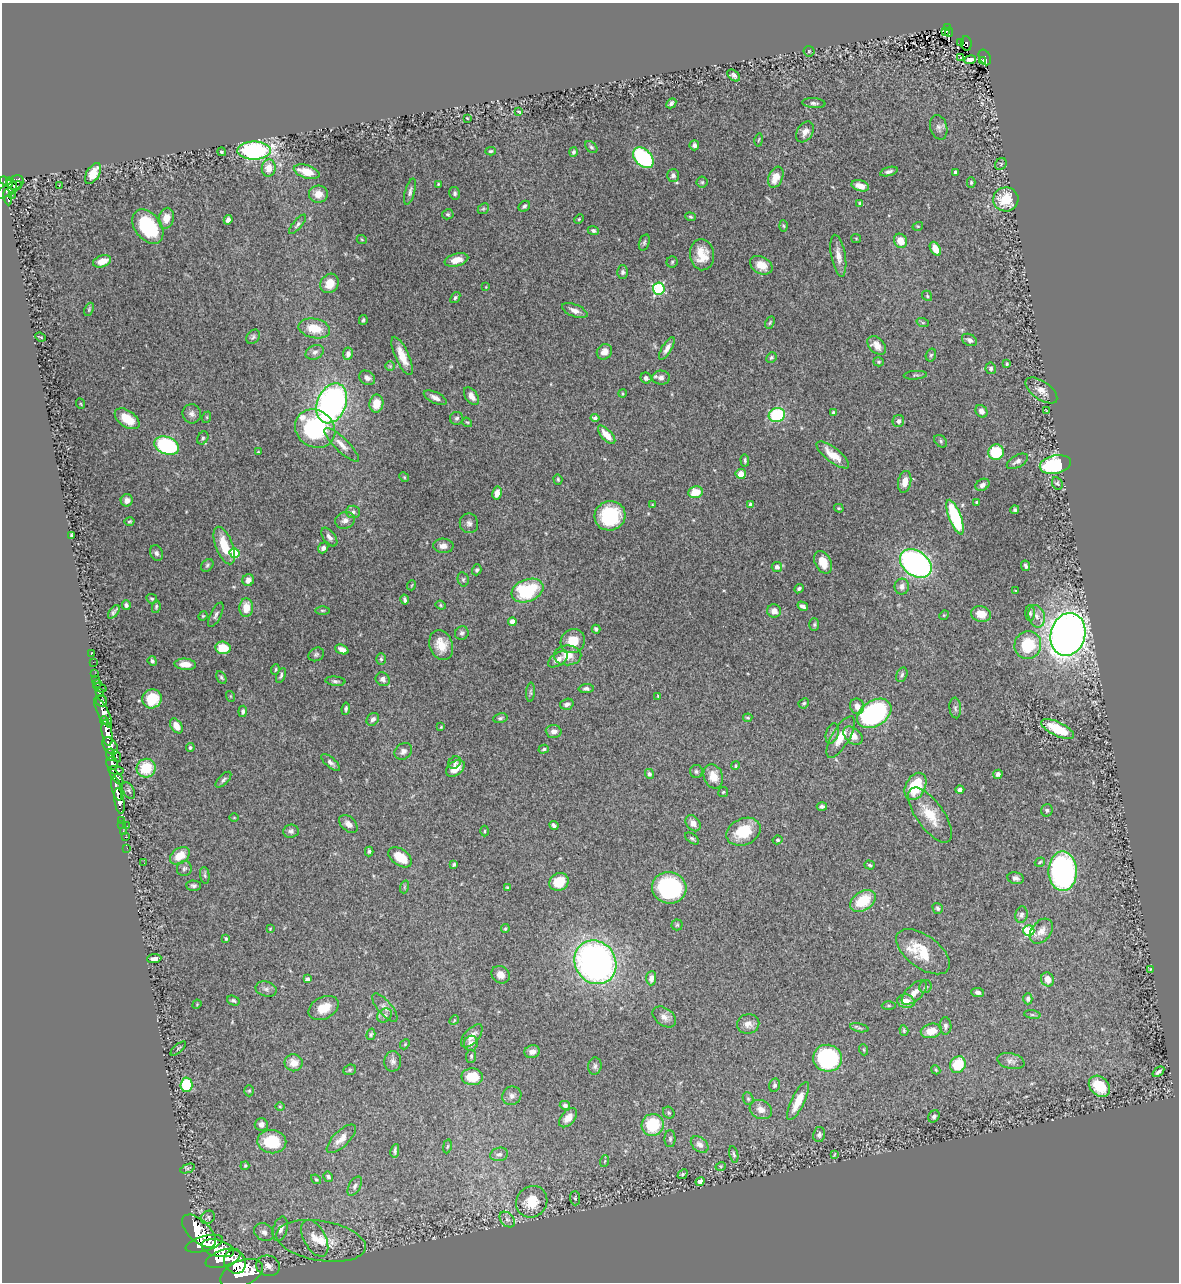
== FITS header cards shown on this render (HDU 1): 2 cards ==
NAXIS1  =                 1177
NAXIS2  =                 1280

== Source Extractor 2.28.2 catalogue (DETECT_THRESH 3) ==
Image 1177 x 1280 px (HDU 1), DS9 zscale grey, 1 PNG px = 1 image px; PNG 1181 x 1284 px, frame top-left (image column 1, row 1280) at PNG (2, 3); each listed source drawn as its Kron ellipse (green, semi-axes under 4 px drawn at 4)
Background 1.69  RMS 0.033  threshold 0.0988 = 3 sigma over >= 5 px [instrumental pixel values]
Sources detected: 407; all 407 listed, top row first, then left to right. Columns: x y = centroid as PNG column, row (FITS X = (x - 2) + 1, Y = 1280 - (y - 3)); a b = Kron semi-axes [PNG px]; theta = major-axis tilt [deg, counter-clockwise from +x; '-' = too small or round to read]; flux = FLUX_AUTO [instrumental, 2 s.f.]
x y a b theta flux
948 28 4 3 - 180
946 31 3 3 - 43
949 32 5 2 - 57
961 42 3 3 - 55
966 43 7 5 -83 240
809 51 5 5 - 2.5
985 57 8 5 -64 280
961 58 3 3 - 7.6
970 60 6 4 8 4.7
983 60 4 2 - 39
734 75 7 4 -40 6.8
671 103 5 4 - 5.1
814 103 11 5 -5 6.1
519 112 4 2 - 2.2
467 118 3 2 - 1.6
939 127 12 8 -74 9.3
805 132 11 7 57 16
759 140 6 3 79 2.4
694 145 5 5 - 6.1
591 147 7 5 -44 3.9
254 150 17 9 1 380
490 151 5 4 - 3.2
222 152 4 3 - 3.6
573 152 5 4 - 3.7
643 158 12 8 -45 210
1001 164 6 5 - 2.8
269 168 8 7 - 25
889 171 9 4 16 6.3
307 172 13 6 -17 38
93 173 12 6 58 33
955 173 4 3 - 7.2
673 175 6 6 - 7.3
776 177 11 7 67 33
6 182 7 4 -36 880
15 182 8 6 26 790
702 182 5 5 - 3.8
971 182 5 4 - 3.5
11 184 7 3 -52 650
438 184 3 3 - 2
59 185 3 2 - 2.8
860 186 9 5 -16 22
8 190 16 5 27 710
410 192 13 5 75 7.4
455 193 6 5 - 5.1
318 194 9 8 - 21
12 195 2 2 - 18
8 197 8 3 -80 410
1006 199 12 12 - 68
860 203 3 3 - 3.1
524 206 6 5 - 4.8
483 209 6 4 42 3.3
448 214 5 5 - 4.1
690 217 5 4 - 2.8
166 218 10 7 76 21
579 219 5 3 - 2.3
228 220 5 4 - 8.3
297 224 12 4 50 5.9
784 226 5 3 - 2.7
918 226 5 3 - 2
148 227 19 13 -52 140
593 231 6 4 -22 4.9
856 239 5 4 - 2.3
362 240 5 3 - 2
900 241 7 6 - 28
644 242 8 5 73 4.8
935 249 7 5 -59 24
702 255 15 12 -83 41
838 256 21 7 -80 19
456 260 12 6 15 24
102 261 9 5 20 24
672 262 6 5 - 3.3
761 265 12 8 -29 28
623 272 7 5 -89 5
330 283 10 8 54 31
486 287 3 3 - 1.6
659 289 6 6 - 250
927 296 5 4 - 3
455 298 6 4 51 4.5
89 309 7 4 66 2.9
575 311 13 6 -21 13
363 320 5 3 - 3.2
770 322 6 3 63 2.9
923 323 6 4 -19 2.9
314 328 16 9 -12 47
40 337 5 2 - 1.8
253 337 8 6 51 5.2
969 340 8 5 -29 8.2
877 345 11 7 -45 18
667 348 13 5 59 12
315 352 9 7 26 8.5
604 352 8 7 - 14
348 354 6 5 - 9.7
931 355 6 5 - 4
402 356 21 7 -65 35
771 358 5 5 - 4.2
878 362 5 4 - 3.3
1007 364 3 3 - 3
390 366 5 5 - 2.8
991 368 6 5 - 4.7
915 375 11 2 4 3.5
367 378 8 6 -34 8.7
646 378 5 5 - 8.1
661 378 9 7 -2 8.8
1041 390 18 9 -35 19
622 393 4 2 - 2
471 396 10 6 -55 14
435 398 12 5 -26 11
332 403 21 14 67 590
376 403 9 7 80 36
81 404 5 3 - 1.7
1046 410 3 2 - 1.5
981 411 7 5 -51 9.8
833 413 4 4 - 3.9
192 414 9 9 - 10
777 415 8 7 - 150
207 417 6 4 72 2.5
457 418 7 6 - 5.3
595 418 4 4 - 5.8
127 419 14 8 -35 49
898 421 6 5 - 7.2
467 422 5 4 - 2.4
315 429 21 18 -36 270
607 435 11 5 -48 28
203 438 7 5 60 4.7
941 441 7 5 -44 4.3
342 445 23 6 -44 21
167 446 13 8 -20 240
258 452 4 2 - 1.7
996 452 8 7 - 98
833 455 20 7 -38 32
745 460 6 3 -86 4
1017 461 12 6 29 8.8
1055 465 16 9 11 220
741 474 5 5 - 22
404 477 5 4 - 2.5
558 479 5 4 - 3
905 482 11 6 79 25
1057 483 6 5 - 4.1
982 485 7 5 32 8.3
695 492 7 6 - 37
497 493 6 5 - 18
127 500 6 6 - 12
977 502 3 3 - 3
652 505 4 4 - 2.3
750 505 4 3 - 6.9
839 508 5 3 - 2.7
1015 510 4 4 - 4
353 512 7 6 - 6.1
610 516 15 14 - 140
955 517 18 6 -69 180
345 520 10 8 20 13
129 521 5 4 - 3.1
469 523 10 9 - 10
72 535 4 3 - 2.8
329 537 11 6 -52 9.9
224 546 20 8 -69 55
443 546 10 7 -2 13
323 548 5 5 - 7
156 553 8 6 -67 6.6
235 553 5 5 - 110
823 562 12 8 -64 30
916 563 17 12 -35 690
207 565 7 5 47 4.6
1026 566 5 3 - 4.8
777 567 5 5 - 6.5
477 570 5 4 - 4.3
463 579 7 5 -76 4
248 580 6 5 - 12
412 585 5 3 - 1.7
902 586 8 7 - 11
799 589 5 3 - 4.3
527 590 16 11 20 160
1016 591 4 2 - 1.7
152 599 5 4 - 3.4
405 600 5 3 - 4.9
126 605 5 4 - 5.9
441 605 5 4 - 2.9
803 606 5 4 - 8.1
156 607 6 4 80 3.2
246 608 9 6 86 33
322 610 7 3 -1 3
774 611 7 6 - 16
114 612 8 3 53 4.7
1030 613 8 5 -90 4.4
981 614 10 7 -13 28
216 615 13 5 64 7.1
944 615 5 4 - 2.1
203 616 5 4 - 2.1
1037 616 11 8 -75 16
512 622 4 4 - 21
814 625 6 5 - 3.6
596 629 4 3 - 4.2
462 633 7 6 - 5.8
1068 634 22 17 74 2000
573 641 13 11 43 41
441 645 15 11 -71 36
1028 645 14 13 - 99
223 648 7 6 - 45
342 649 7 4 -23 12
91 654 2 2 - 14
316 654 8 6 29 5.4
568 655 13 10 1 27
381 659 6 5 - 4.5
558 659 11 6 33 13
152 661 5 4 - 5
93 662 2 2 - 17
185 664 11 5 -4 24
275 670 5 3 - 3
95 674 2 2 - 25
281 675 8 3 67 4.2
902 675 8 5 68 4.8
221 677 7 4 -61 4.1
96 679 2 2 - 17
383 679 7 6 - 9.5
335 681 10 4 -5 5.6
97 683 3 3 - 91
100 688 7 2 -14 30
586 689 7 4 2 6.3
531 692 10 4 86 3.8
99 693 3 3 - 230
230 696 5 3 - 2
658 696 3 3 - 1.9
152 699 10 9 - 59
101 701 6 5 - 740
804 703 5 4 - 3.3
567 704 7 5 17 8
857 706 8 7 - 15
955 708 10 5 -84 5.9
346 709 6 4 82 3.7
243 711 5 4 - 5.7
103 712 16 5 -62 2900
874 713 19 12 33 420
500 718 7 5 11 4.1
748 718 4 4 - 3.1
373 719 7 5 47 7.5
104 721 4 3 - 730
176 726 8 5 -55 18
441 727 3 2 - 1.9
1057 729 18 7 -26 67
554 731 8 6 -3 10
107 733 13 5 -82 4500
832 733 10 6 73 8.1
853 736 11 7 -40 23
841 737 23 9 59 36
110 746 9 6 -55 1800
190 747 4 4 - 3.5
544 749 5 4 - 3.3
403 751 9 7 41 10
110 755 6 4 -89 700
116 756 6 3 -66 320
331 762 11 5 -40 7.5
455 762 7 5 39 5.2
112 763 6 6 - 1300
735 766 4 4 - 4.1
146 768 9 9 - 67
455 768 10 7 37 24
116 770 8 3 -7 900
696 771 6 6 - 4.9
649 774 5 4 - 5.1
998 774 4 4 - 6.2
713 776 12 9 -71 27
116 777 9 4 -51 1100
223 780 10 5 45 5.5
915 786 14 9 63 91
117 788 12 5 -76 2700
129 790 9 5 -60 4.7
960 790 4 4 - 5.1
723 792 5 5 - 3
119 801 13 5 -80 3200
822 806 5 4 - 5.2
1047 810 6 5 - 4.7
930 815 32 13 -55 57
234 817 5 3 - 1.8
122 820 3 2 - 45
693 823 9 6 -50 15
122 824 3 3 - 53
348 824 10 7 -42 12
554 825 5 4 - 6.6
127 826 3 2 - 120
123 831 2 2 - 31
291 831 8 6 6 6.5
485 831 5 3 - 2.5
743 832 18 13 24 71
125 837 2 2 - 19
692 838 8 4 -36 4.3
778 840 5 4 - 3.4
127 848 2 2 - 25
369 851 5 3 - 3.3
180 856 11 7 35 33
400 857 13 8 -35 47
1040 862 5 3 - 2.8
144 863 2 2 - 2.6
454 864 4 3 - 3.6
870 865 5 4 - 3.2
184 869 7 7 - 5.7
1063 871 20 14 -89 480
205 875 8 4 -82 4.5
1015 878 8 6 -15 7.6
559 882 10 8 27 51
194 886 7 5 -2 5.9
404 887 6 4 72 2.7
507 887 4 4 - 2.9
669 888 17 15 -14 230
863 901 14 9 33 75
938 908 6 5 - 5.4
1021 915 8 6 76 6.3
677 925 5 5 - 3.3
270 929 3 3 - 1.8
505 929 4 3 - 3
1029 931 5 5 - 170
1041 931 14 9 50 19
226 939 4 3 - 4.1
923 952 31 16 -36 76
154 959 7 4 5 9.7
595 962 23 20 -55 870
1150 969 3 3 - 1.5
500 975 9 8 - 20
651 978 7 5 85 12
307 979 4 3 - 7.6
1048 979 7 6 - 18
925 987 6 6 - 4.6
266 989 11 7 -14 8.9
978 992 6 4 -7 5.9
914 993 15 7 43 16
1028 999 5 4 - 5.5
233 1001 6 4 -22 4.2
906 1001 9 7 -12 28
197 1004 5 4 - 1.9
889 1005 7 3 0 2.7
385 1007 17 7 -49 14
324 1008 16 10 27 36
385 1015 8 6 44 8.1
1032 1015 8 4 -8 3.7
664 1017 13 8 -36 14
454 1020 5 4 - 2.8
748 1024 11 9 11 15
945 1026 8 6 -89 6.3
859 1028 9 4 -12 4
904 1030 5 4 - 3
931 1031 11 7 12 31
371 1034 6 4 73 3.5
472 1036 14 7 48 17
471 1043 8 7 - 10
405 1044 5 4 - 2.4
178 1049 9 2 42 2.7
864 1050 5 3 - 2.4
532 1052 8 6 13 13
471 1056 6 5 - 3.8
827 1058 14 13 - 230
393 1061 10 8 88 9.3
1011 1061 14 8 -12 11
294 1063 9 8 - 24
958 1065 8 7 - 69
595 1066 8 6 82 6.5
350 1070 6 5 - 3.7
936 1070 4 3 - 2.3
1158 1072 7 3 37 7.1
472 1077 10 8 -1 50
186 1085 7 6 - 100
774 1085 6 5 - 5.2
1099 1086 12 9 -44 63
249 1091 5 4 - 3.2
512 1096 10 9 - 10
748 1099 7 5 -69 4
798 1101 21 6 64 40
565 1105 5 4 - 5.7
280 1107 5 3 - 2.1
761 1109 11 9 -26 16
669 1113 6 5 - 3.5
934 1116 6 5 - 6.2
568 1118 11 7 48 17
261 1124 6 6 - 11
653 1125 11 11 - 110
819 1135 7 6 - 5.6
341 1139 19 8 45 21
670 1139 8 5 90 5.4
272 1142 14 11 -9 81
700 1144 10 7 -41 12
447 1146 7 3 80 2.6
395 1151 7 4 80 5.2
499 1154 9 6 13 8.2
734 1154 8 4 -77 4.1
835 1154 3 2 - 1.5
605 1161 6 3 70 2.6
245 1166 4 3 - 2.9
721 1166 5 3 - 1.8
188 1169 8 4 22 4.1
682 1174 5 4 - 3.2
328 1177 5 4 - 4.7
316 1179 5 4 - 2.7
700 1181 5 4 - 12
355 1186 10 6 59 7.3
575 1198 7 5 -88 3.5
532 1202 16 15 - 52
208 1217 7 6 - 4.7
507 1220 9 6 -47 7.3
280 1229 12 7 74 14
199 1231 21 11 -44 11000
264 1232 10 8 -33 11
315 1238 20 11 -61 30
321 1241 45 20 -9 94
204 1244 19 7 15 8100
218 1248 16 8 -15 7200
223 1258 18 8 18 8400
235 1262 12 10 -61 7000
268 1266 12 10 -15 17
242 1273 22 12 23 10000